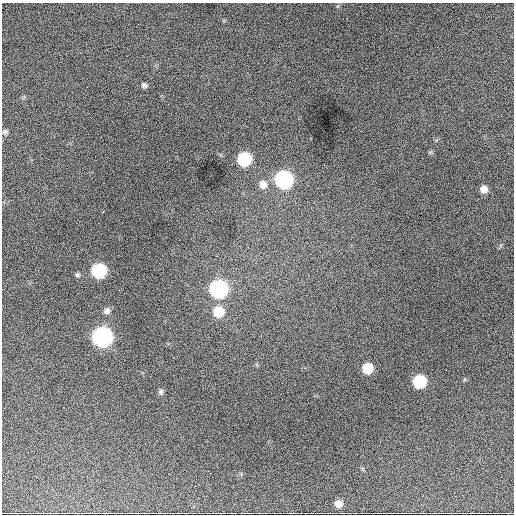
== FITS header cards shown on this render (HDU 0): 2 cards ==
NAXIS1  =                  512 / Axis length
NAXIS2  =                  512 / Axis length

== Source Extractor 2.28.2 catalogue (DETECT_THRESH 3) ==
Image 512 x 512 px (HDU 0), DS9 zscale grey, 1 PNG px = 1 image px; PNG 516 x 516 px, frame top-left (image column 1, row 512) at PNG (2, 3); no overlay
Background 1190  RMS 34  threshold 101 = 3 sigma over >= 5 px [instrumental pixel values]
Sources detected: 18; all 18 listed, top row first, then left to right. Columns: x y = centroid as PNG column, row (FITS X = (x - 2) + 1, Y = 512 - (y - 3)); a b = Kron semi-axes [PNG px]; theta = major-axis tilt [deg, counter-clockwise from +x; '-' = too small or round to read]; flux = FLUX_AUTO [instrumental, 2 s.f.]
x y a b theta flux
144 85 7 6 - 5500
5 132 6 6 - 4900
244 159 8 8 - 190000
284 180 9 9 - 540000
263 184 10 9 - 19000
484 189 7 7 - 17000
103 212 4 2 - 7000
99 271 8 8 - 250000
77 275 7 6 - 4300
219 289 9 9 - 580000
107 311 8 7 - 8800
218 312 9 9 - 58000
102 337 9 9 - 920000
367 368 8 8 - 53000
419 381 8 8 - 150000
161 392 7 6 - 5400
380 442 3 2 - 2700
338 504 8 8 - 18000